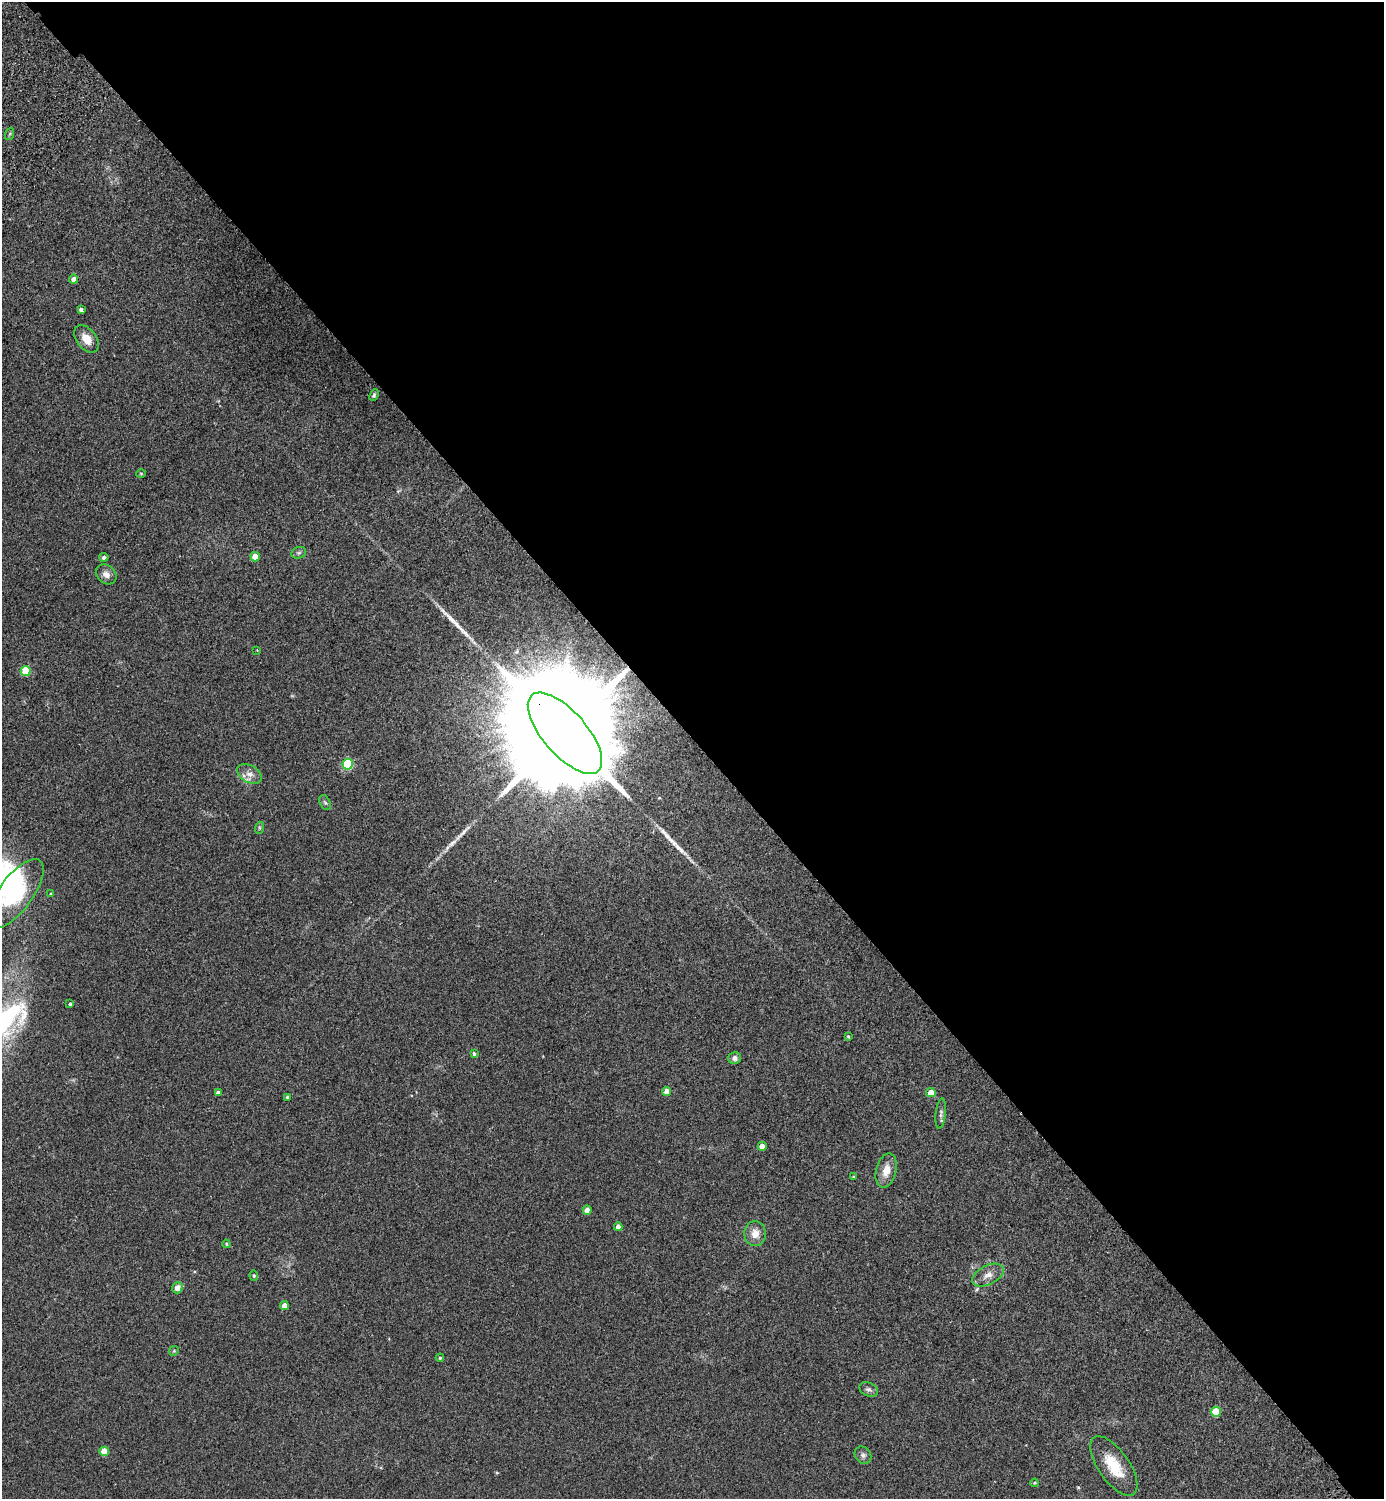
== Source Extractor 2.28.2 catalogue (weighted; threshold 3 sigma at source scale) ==
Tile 8 of 4 x 4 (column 4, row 2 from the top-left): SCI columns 4348-5729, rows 3036-4532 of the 6072 x 6072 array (HDU 1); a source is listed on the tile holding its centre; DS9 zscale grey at full resolution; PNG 1386 x 1501 px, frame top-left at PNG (2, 2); each listed source drawn as its Kron ellipse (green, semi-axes under 4 px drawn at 4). Shown black and unused: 49% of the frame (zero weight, under 2 of 3 exposures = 3% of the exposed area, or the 3 px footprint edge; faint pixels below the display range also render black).
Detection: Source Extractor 2.28.2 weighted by HDU 2 'WHT'; one run over the whole footprint, this tile lists its part. Background 0.0481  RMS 0.0088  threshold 0.0397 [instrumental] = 3 sigma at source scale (4.5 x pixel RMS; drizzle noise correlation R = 1.50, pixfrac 1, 0.05/0.05 arcsec/px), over >= 5 px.
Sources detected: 50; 3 long thin detections or spike segments (spike, bleed or trail) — neither listed nor drawn; the other 47 listed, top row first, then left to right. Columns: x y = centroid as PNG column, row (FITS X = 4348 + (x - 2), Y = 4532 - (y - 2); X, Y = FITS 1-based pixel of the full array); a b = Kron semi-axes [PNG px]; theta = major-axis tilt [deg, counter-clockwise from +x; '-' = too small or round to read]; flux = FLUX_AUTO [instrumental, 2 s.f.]
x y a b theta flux
9 134 6 4 69 1
74 279 4 4 - 5.3
81 310 4 3 - 2.2
87 339 15 10 -52 9.9
374 395 6 4 63 1.7
141 474 5 3 - 0.82
299 553 8 5 20 1.8
104 557 4 4 - 2.4
255 557 5 4 - 13
106 574 11 9 -41 4.9
257 650 4 4 - 0.59
26 671 5 5 - 36
565 733 50 22 -49 58000
348 764 5 5 - 70
249 774 13 8 -30 6.1
325 802 8 5 -62 1.6
259 828 6 4 72 1.1
15 894 41 17 53 51
51 894 3 3 - 0.85
70 1004 3 3 - 3.1
848 1036 4 3 - 1
474 1054 4 4 - 1.6
735 1058 6 6 - 3.4
667 1091 4 4 - 8.2
218 1093 4 4 - 4.3
931 1093 5 4 - 13
287 1097 4 3 - 1.4
941 1114 15 5 84 3
762 1146 4 4 - 10
886 1171 17 10 76 10
854 1177 3 3 - 0.98
587 1210 4 4 - 8.4
618 1227 4 4 - 4.7
755 1234 12 11 - 8.9
226 1244 4 3 - 0.9
988 1275 17 9 27 7.5
254 1276 5 4 - 1.2
178 1288 6 5 - 8.2
284 1305 4 4 - 7.8
174 1351 5 4 - 0.96
440 1358 4 4 - 1.2
869 1389 10 6 -23 2.7
1216 1412 5 5 - 26
104 1451 5 4 - 22
863 1455 9 7 -51 2.9
1114 1466 35 15 -55 26
1035 1483 4 3 - 0.95
Overlapping masked pixels (flux is a lower limit): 1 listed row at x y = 565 733
Isophote crosses this tile's border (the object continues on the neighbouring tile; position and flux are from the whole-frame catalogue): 1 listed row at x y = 15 894